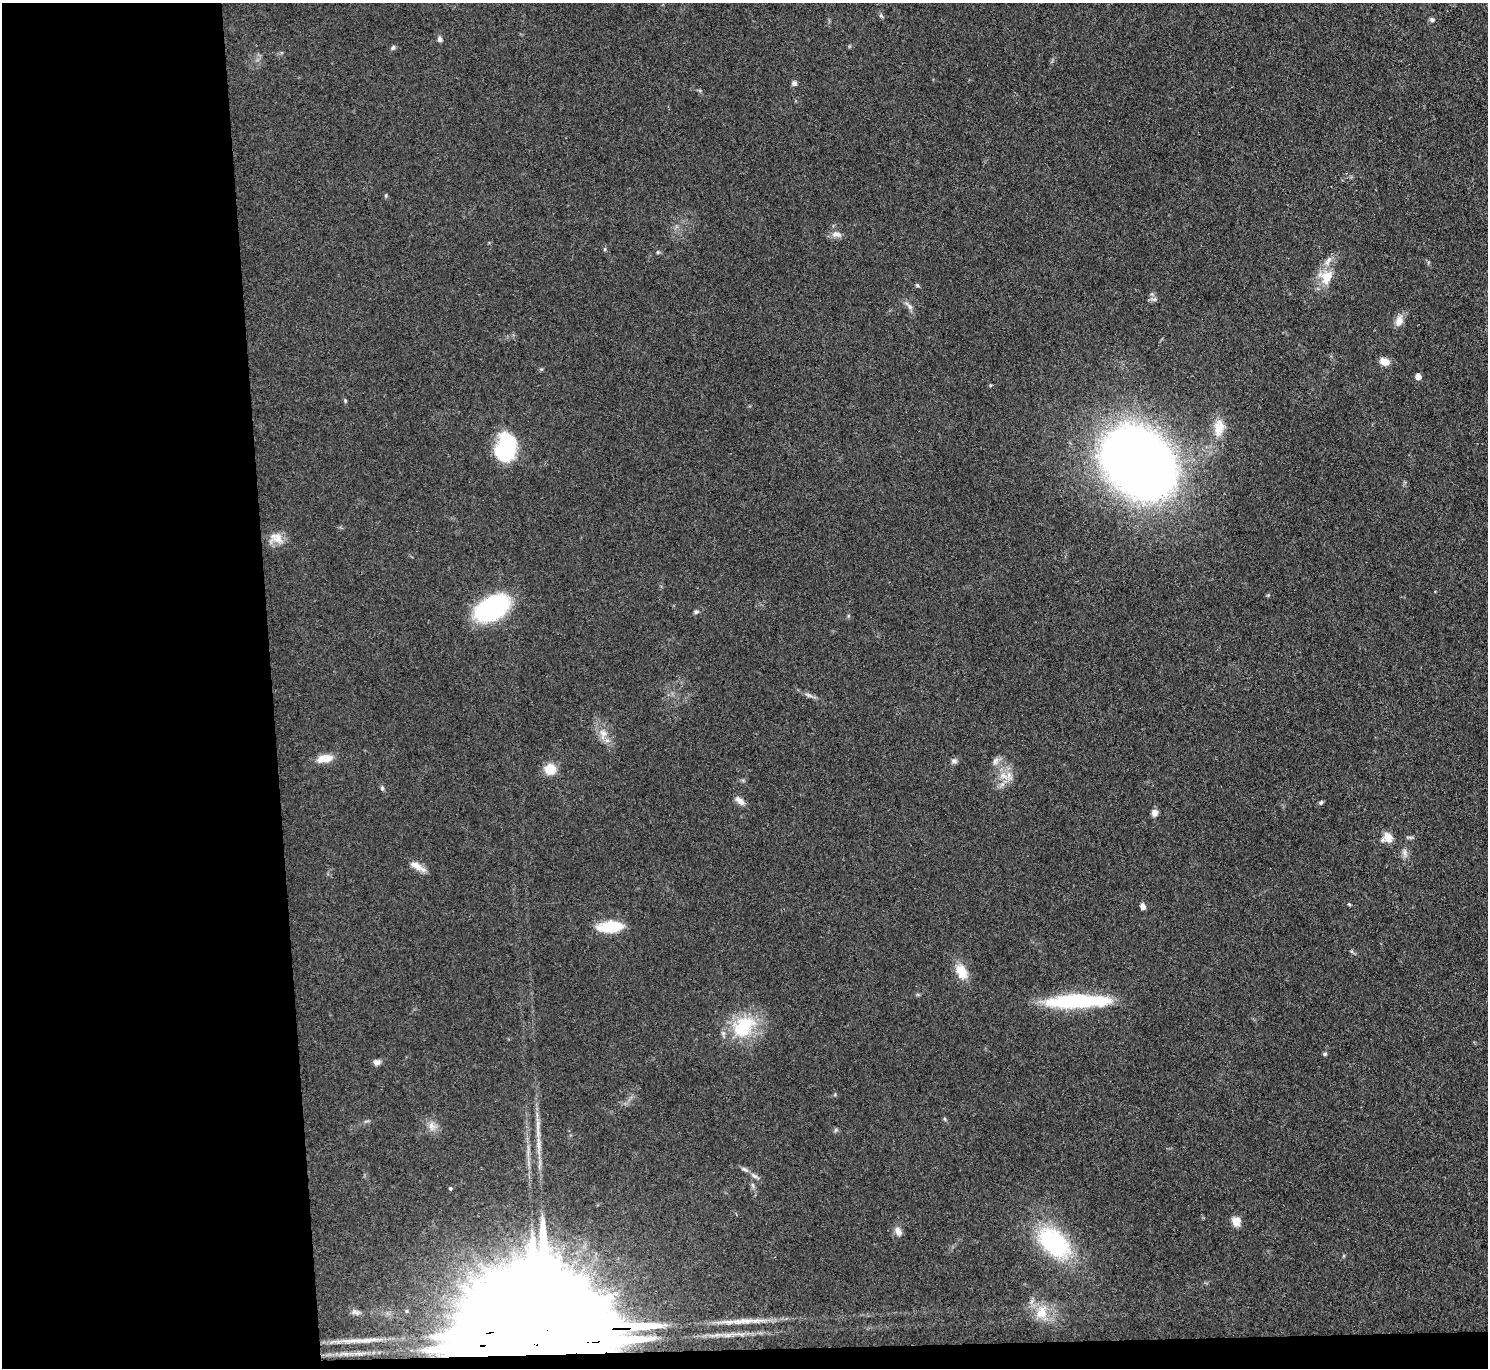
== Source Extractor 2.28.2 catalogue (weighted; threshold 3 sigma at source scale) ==
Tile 7 of 3 x 3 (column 1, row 3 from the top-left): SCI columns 1-1486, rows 124-1489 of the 4458 x 4433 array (HDU 1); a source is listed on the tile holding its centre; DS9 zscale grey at full resolution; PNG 1490 x 1370 px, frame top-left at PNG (2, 3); no overlay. Shown black and unused: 19% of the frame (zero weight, under 3 of 4 exposures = <1% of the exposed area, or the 3 px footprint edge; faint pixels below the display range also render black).
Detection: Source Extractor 2.28.2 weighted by HDU 2 'WHT'; one run over the whole footprint, this tile lists its part. Background 0.0958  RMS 0.0066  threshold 0.0298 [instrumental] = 3 sigma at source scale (4.5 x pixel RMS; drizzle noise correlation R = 1.50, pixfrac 1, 0.05/0.05 arcsec/px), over >= 5 px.
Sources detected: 63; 2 inside a brighter object's white glare — not listed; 1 inside a brighter listed object's ellipse — not listed separately; the other 60 listed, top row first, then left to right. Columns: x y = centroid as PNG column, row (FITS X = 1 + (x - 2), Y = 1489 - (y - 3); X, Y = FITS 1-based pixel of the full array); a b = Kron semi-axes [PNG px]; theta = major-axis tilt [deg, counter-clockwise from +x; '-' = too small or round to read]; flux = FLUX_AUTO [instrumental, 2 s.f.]
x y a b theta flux
881 16 6 4 -19 0.99
1432 20 7 5 -13 1.5
440 39 7 5 -63 2
393 47 7 5 56 1.4
794 83 7 6 - 1.8
836 234 15 7 -3 3.8
605 249 5 3 - 0.89
658 252 5 4 - 1
1326 277 21 17 65 15
917 285 6 4 -43 0.89
1154 299 9 5 7 1.9
909 306 17 5 -51 3
1399 321 14 9 71 5.9
1384 361 10 7 -21 6.9
541 369 5 4 - 0.91
1418 376 5 4 - 7.3
345 400 6 3 -73 0.79
1219 428 25 14 84 12
505 448 26 17 80 67
1139 463 50 39 -45 1200
276 538 19 14 -10 8.4
492 608 25 15 31 120
696 612 6 5 - 1.3
809 695 9 4 -19 1.9
603 733 13 8 -35 5.3
325 758 19 9 10 9.5
954 761 8 7 - 2.1
995 761 11 8 70 3.1
550 769 11 10 - 13
1004 776 15 7 -42 6.4
382 788 6 5 - 1.2
740 801 13 7 -41 4.3
1321 802 7 4 62 1.1
1154 813 8 7 - 3.8
1388 837 13 9 -55 7.1
1405 853 13 7 -79 3.2
416 866 19 8 -29 6
1349 904 5 4 - 0.74
1143 907 6 5 - 3.6
611 927 23 10 6 29
962 972 20 12 -63 12
1072 1001 59 16 3 63
744 1026 35 26 44 37
1325 1054 6 4 22 0.99
377 1062 9 7 3 2.8
945 1119 6 3 -71 0.81
538 1123 9 6 74 2.6
432 1126 13 10 -72 5.4
836 1130 7 4 88 1.1
538 1143 20 6 -88 6.1
745 1169 13 5 -27 2.2
754 1176 10 5 -32 2.3
753 1185 8 4 -81 1.5
450 1188 3 3 - 0.95
1236 1221 11 11 - 5.6
898 1231 12 8 -72 3.8
1054 1243 38 23 -43 81
1041 1312 20 16 70 14
550 1331 79 21 1 66000
370 1340 58 8 4 19
Overlapping masked pixels (flux is a lower limit): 1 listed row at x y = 550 1331